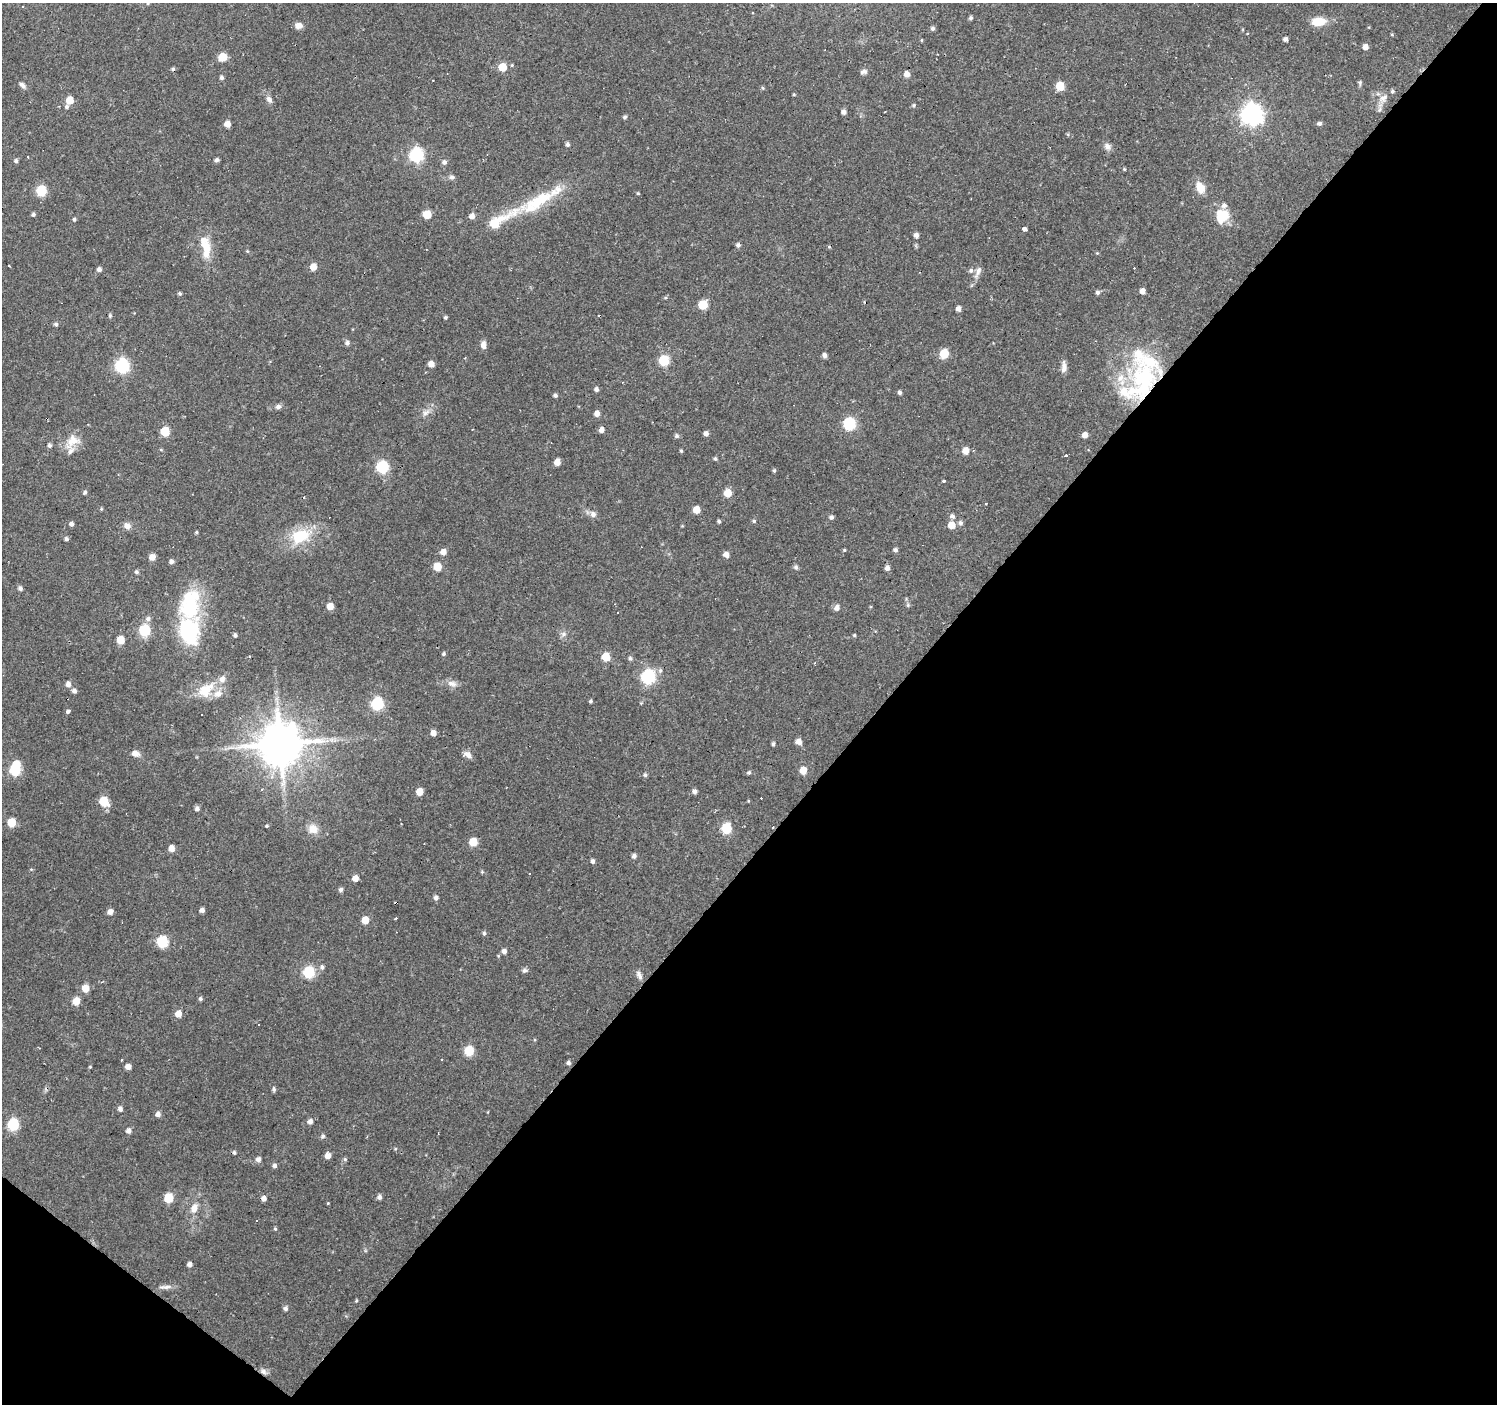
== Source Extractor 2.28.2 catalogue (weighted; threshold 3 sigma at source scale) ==
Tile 15 of 4 x 4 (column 3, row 4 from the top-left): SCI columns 2993-4487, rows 170-1571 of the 5985 x 6013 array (HDU 1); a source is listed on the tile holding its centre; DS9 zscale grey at full resolution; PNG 1499 x 1406 px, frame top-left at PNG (2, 3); no overlay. Shown black and unused: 43% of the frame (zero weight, under 2 of 3 exposures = <1% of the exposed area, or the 3 px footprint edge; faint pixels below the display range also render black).
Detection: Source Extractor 2.28.2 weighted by HDU 2 'WHT'; one run over the whole footprint, this tile lists its part. Background 0.137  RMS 0.0061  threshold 0.0273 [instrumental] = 3 sigma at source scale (4.5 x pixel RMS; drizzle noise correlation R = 1.50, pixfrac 1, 0.0396/0.0396 arcsec/px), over >= 5 px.
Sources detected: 254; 2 inside a brighter object's white glare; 14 cosmic-ray / hot-pixel residue — not listed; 14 inside a brighter listed object's ellipse — not listed separately; the other 224 listed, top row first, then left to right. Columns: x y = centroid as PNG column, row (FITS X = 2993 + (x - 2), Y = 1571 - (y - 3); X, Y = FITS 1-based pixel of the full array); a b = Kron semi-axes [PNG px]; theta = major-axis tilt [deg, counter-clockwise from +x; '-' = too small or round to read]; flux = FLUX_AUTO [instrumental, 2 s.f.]
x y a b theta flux
971 18 4 4 - 1.1
1318 21 17 10 3 9.8
298 25 8 6 -3 3.8
932 29 5 4 - 1.5
1285 39 4 4 - 2.5
921 40 4 3 - 0.5
1365 47 5 5 - 4.1
223 57 6 6 - 10
512 65 4 4 - 0.66
502 67 5 5 - 16
864 72 9 6 7 1.8
907 74 6 6 - 3.2
221 77 5 4 - 1.5
1360 83 8 5 -89 1
22 85 9 6 -45 2
1060 86 5 5 - 18
763 88 5 4 - 0.81
794 94 4 3 - 0.69
1383 98 13 9 21 4.3
269 99 8 6 -39 2.4
70 100 5 5 - 12
914 105 5 5 - 1
66 107 6 5 - 1.5
1379 110 8 4 59 1.3
844 112 5 4 - 2.5
1252 114 8 7 - 410
625 117 5 4 - 1.3
227 124 5 5 - 5.1
1319 124 5 5 - 1.8
567 144 5 4 - 1.6
1107 146 10 8 -45 2.7
416 155 6 6 - 110
217 160 5 4 - 1.8
16 161 5 4 - 1.5
444 162 5 5 - 2.1
1124 169 4 4 - 0.73
452 177 8 5 -1 1.6
1200 188 14 9 -65 7.5
41 190 6 5 - 45
638 193 4 3 - 0.68
539 201 51 16 27 33
33 214 4 4 - 1.4
427 214 5 5 - 16
472 216 5 5 - 3.7
1223 216 18 11 46 11
74 219 4 4 - 1.2
1024 229 4 4 - 3.8
916 235 5 4 - 2.6
738 245 5 5 - 2
206 249 22 9 82 11
247 251 5 4 - 0.61
1097 253 4 4 - 0.56
9 265 3 2 - 1.1
313 267 5 5 - 8.2
99 269 5 5 - 2.1
971 270 6 6 - 1.8
978 272 21 6 66 3.4
1142 291 5 4 - 3.8
1098 292 5 5 - 1.7
180 293 4 4 - 1
703 305 6 5 - 23
958 309 5 4 - 3
110 316 6 4 -89 0.83
445 317 4 4 - 1
56 324 5 4 - 1.3
347 343 6 5 - 1.9
483 345 7 5 -86 3.6
944 354 5 5 - 27
824 355 5 4 - 2.3
664 360 6 6 - 41
431 364 5 4 - 5.2
122 365 6 6 - 120
1064 367 15 6 87 3.3
1144 377 41 31 -16 64
596 389 5 5 - 1.9
900 392 4 4 - 1.5
555 395 5 4 - 1.5
278 407 8 6 23 1.9
425 413 14 5 46 3.1
597 413 5 5 - 4
849 424 6 6 - 69
601 430 5 4 - 3.9
165 431 6 5 - 25
706 434 5 4 - 2.6
1085 435 5 5 - 4.1
677 436 5 5 - 1.5
72 441 23 16 43 10
49 445 5 5 - 1.6
681 451 4 3 - 0.84
966 451 6 5 - 7.1
1067 455 3 3 - 4.2
715 459 4 4 - 1.2
557 462 5 5 - 6.5
382 467 6 6 - 69
774 470 5 4 - 0.96
944 481 3 3 - 4.9
85 492 5 4 - 1.2
728 493 5 5 - 13
303 498 3 3 - 1.6
101 509 5 4 - 0.65
696 510 5 5 - 8.3
593 514 9 8 - 2.7
952 516 6 5 - 1.9
831 517 5 5 - 1.6
719 521 4 4 - 1.2
754 521 5 4 - 0.96
960 523 6 5 - 1.9
71 524 5 4 - 1.9
952 525 5 5 - 9.5
127 526 9 7 -41 3.1
196 532 4 3 - 0.78
300 536 25 17 16 23
66 539 5 4 - 1.5
844 550 4 4 - 0.63
895 550 5 4 - 1.7
443 552 6 5 - 4.4
726 555 5 5 - 3.8
152 557 5 5 - 5.1
171 562 5 5 - 2
437 567 5 5 - 14
796 567 6 5 - 1.8
887 568 5 5 - 2.4
136 572 5 4 - 1.3
20 588 5 5 - 1.7
908 605 6 5 - 1
190 606 36 24 -77 43
330 606 5 5 - 6.2
837 608 6 5 - 3.3
148 619 9 7 4 2.1
144 630 6 6 - 52
188 632 26 16 -79 57
563 634 6 6 - 1.8
235 635 5 4 - 1.3
854 635 4 4 - 0.76
120 640 5 5 - 14
443 654 4 4 - 1.1
249 656 3 2 - 0.76
606 657 5 5 - 16
630 658 5 5 - 1.4
660 670 7 5 89 1.4
648 677 6 6 - 110
68 684 6 5 - 3
452 684 14 8 -17 3.7
206 690 25 16 41 15
74 691 5 5 - 2.2
590 701 4 3 - 1.1
377 703 6 6 - 75
68 712 4 3 - 7.6
433 733 5 5 - 4.1
331 740 7 6 - 1.9
798 742 5 5 - 4.5
280 744 13 12 - 2600
773 744 5 4 - 1.2
135 753 10 7 -21 3.6
468 755 12 7 -42 3.1
15 770 7 6 - 49
803 770 5 5 - 8.9
749 772 5 5 - 1.2
645 775 6 5 - 1.3
261 790 3 3 - 5.2
694 791 5 5 - 2.3
419 792 5 5 - 7.9
104 801 6 5 - 23
748 801 5 3 - 0.46
197 809 5 5 - 2.2
12 822 6 5 - 18
401 824 3 2 - 0.45
267 826 4 4 - 0.73
726 828 6 5 - 36
313 829 12 11 - 6.4
473 842 5 5 - 15
171 848 5 5 - 5.8
634 856 5 5 - 2
593 861 5 4 - 1.8
31 869 5 3 - 0.61
482 872 6 4 -44 0.72
529 874 3 3 - 1.7
355 878 5 5 - 4.9
341 890 5 5 - 1.7
436 898 5 5 - 1.9
202 910 5 4 - 2.3
110 912 5 5 - 3.7
396 918 3 2 - 2.1
365 920 5 5 - 9.9
484 933 5 5 - 1.2
162 942 6 6 - 48
504 951 5 5 - 2.4
322 967 6 6 - 1.7
524 970 7 6 - 1.5
309 972 6 6 - 51
639 975 13 5 -68 2.5
85 988 5 5 - 9
200 999 4 4 - 1.2
76 1001 9 8 - 4.6
178 1014 6 5 - 6
259 1024 2 2 - 0.43
469 1051 6 5 - 27
568 1063 5 4 - 1.5
90 1067 5 3 - 0.5
128 1067 5 4 - 4.5
274 1089 6 5 - 1.3
120 1109 5 5 - 2
158 1114 5 5 - 2.7
310 1122 5 5 - 2.7
13 1124 6 6 - 52
128 1131 5 5 - 2.8
323 1136 7 5 34 1.2
234 1152 4 4 - 1.2
328 1156 5 5 - 4.2
258 1159 5 5 - 2.6
345 1159 5 4 - 0.92
275 1166 5 4 - 1.7
379 1197 5 4 - 2.2
169 1198 6 5 - 24
264 1199 5 4 - 3.4
328 1203 3 3 - 0.44
194 1208 11 8 72 5.3
257 1221 3 2 - 0.57
275 1229 4 4 - 0.87
190 1264 5 4 - 2.6
165 1287 19 5 3 2.9
356 1301 4 3 - 0.65
286 1309 5 5 - 1.7
263 1372 10 6 -25 2.3
Overlapping masked pixels (flux is a lower limit): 3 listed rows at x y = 1144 377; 280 744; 263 1372